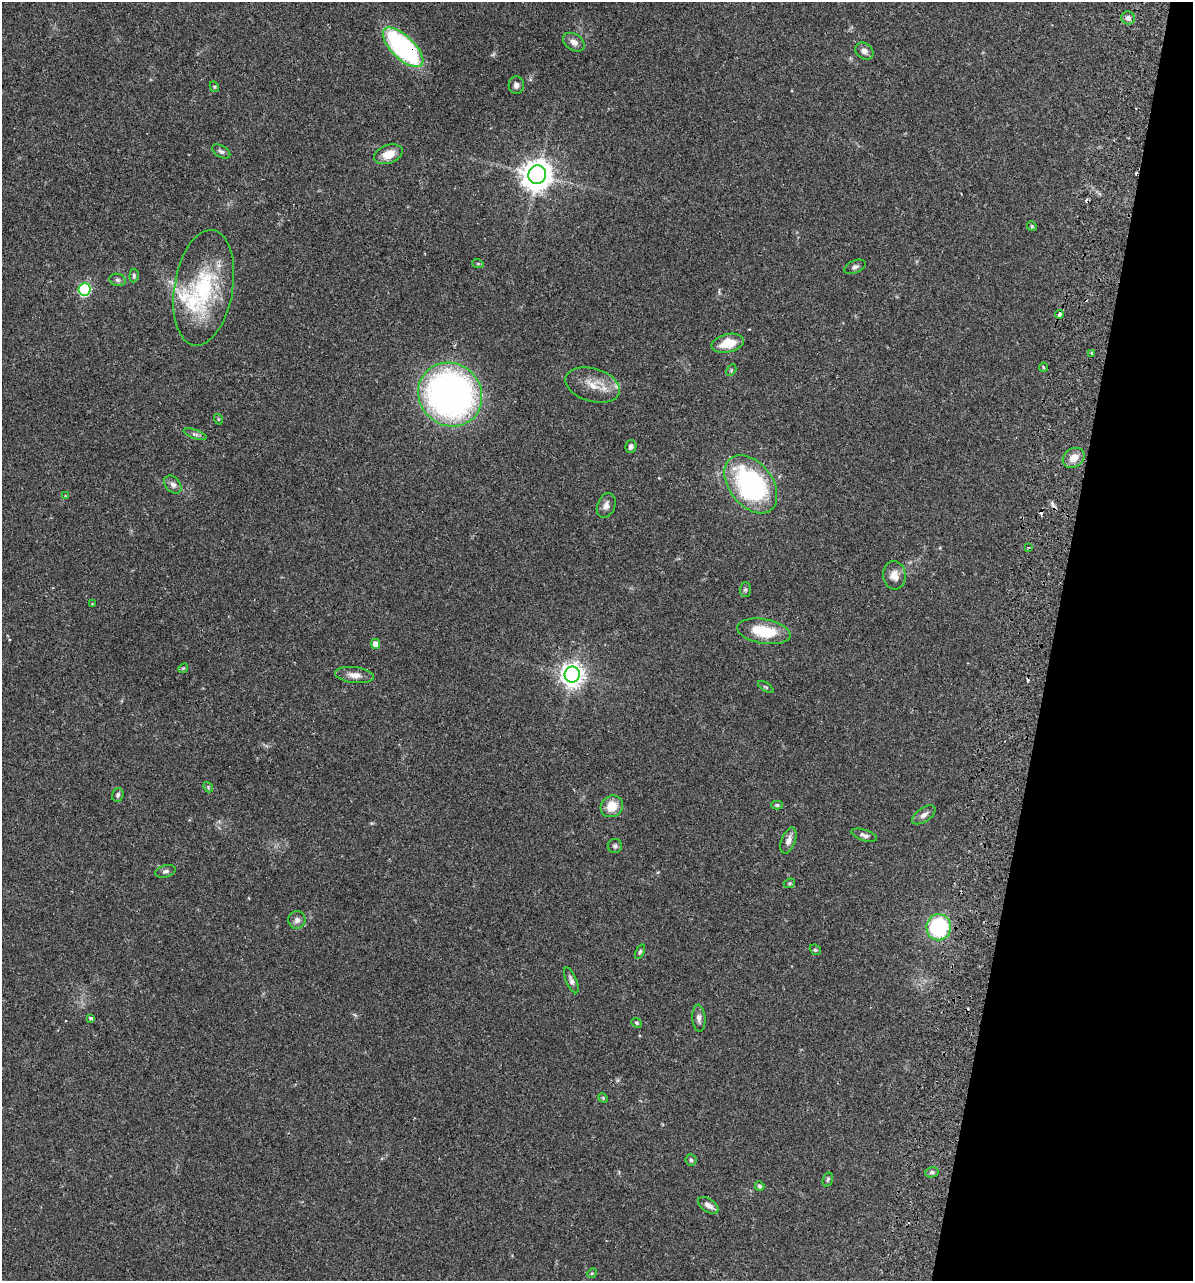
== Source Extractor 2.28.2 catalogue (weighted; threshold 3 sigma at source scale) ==
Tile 8 of 4 x 4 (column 4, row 2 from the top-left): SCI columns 3756-4946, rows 2582-3860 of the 5251 x 5158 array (HDU 1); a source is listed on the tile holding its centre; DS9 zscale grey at full resolution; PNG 1195 x 1283 px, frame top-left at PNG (2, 2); each listed source drawn as its Kron ellipse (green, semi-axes under 4 px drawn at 4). Shown black and unused: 12% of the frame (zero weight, under 2 of 3 exposures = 3% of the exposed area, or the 3 px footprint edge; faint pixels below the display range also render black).
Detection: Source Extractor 2.28.2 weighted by HDU 2 'WHT'; one run over the whole footprint, this tile lists its part. Background 0.0649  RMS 0.005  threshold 0.0226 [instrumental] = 3 sigma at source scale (4.5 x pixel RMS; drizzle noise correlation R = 1.50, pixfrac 1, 0.05/0.05 arcsec/px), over >= 5 px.
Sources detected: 75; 1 too faint to see at this stretch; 6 cosmic-ray / hot-pixel residue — neither listed nor drawn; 2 inside a brighter listed object's ellipse — not listed separately; the other 66 listed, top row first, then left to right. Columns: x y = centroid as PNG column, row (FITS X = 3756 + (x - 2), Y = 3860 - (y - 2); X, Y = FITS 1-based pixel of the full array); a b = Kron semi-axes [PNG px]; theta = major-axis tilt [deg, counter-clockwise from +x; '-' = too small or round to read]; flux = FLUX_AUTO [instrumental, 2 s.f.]
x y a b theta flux
1128 18 7 6 - 1.6
574 42 12 8 -33 2.9
403 47 26 11 -44 92
864 51 10 7 -37 2.5
516 85 8 7 - 2.1
214 87 5 4 - 0.55
221 151 10 5 -30 1.3
388 154 15 9 20 6.8
537 175 9 9 - 740
1032 226 5 4 - 0.64
478 264 6 3 -19 0.54
855 267 11 6 23 1.6
134 276 7 4 85 0.84
118 280 8 6 -15 1.2
204 288 58 29 81 47
84 289 6 6 - 67
1059 314 4 3 - 3.5
728 343 16 9 13 9.6
1092 353 3 2 - 0.55
1043 367 4 4 - 0.54
731 370 6 4 61 0.59
593 385 28 16 -16 9.6
450 394 33 31 -43 210
218 419 5 3 - 0.45
195 434 12 4 -19 1.5
631 446 6 5 - 1.8
1074 458 12 9 37 5
173 484 10 7 -48 2.1
751 484 33 21 -52 88
65 496 4 3 - 0.34
606 505 13 9 68 2.7
1028 547 3 2 - 0.38
894 575 14 11 -83 4.7
745 589 7 5 89 0.88
92 604 4 4 - 0.39
764 631 27 12 -10 18
375 644 5 4 - 3.6
183 668 5 4 - 0.56
354 675 19 8 -7 3.8
572 675 8 7 - 400
766 687 9 3 -33 0.61
208 787 5 4 - 0.62
118 795 7 5 71 1.2
777 805 6 4 -1 0.69
612 806 12 10 36 8.3
924 815 13 7 35 2.3
864 835 13 5 -17 1.8
788 841 13 7 69 2.9
615 846 7 7 - 1.3
165 871 10 6 16 1.5
789 883 6 4 22 0.63
297 920 9 8 - 2.3
939 927 13 12 - 46
815 950 6 5 - 0.77
640 952 8 4 65 0.8
571 980 14 5 -67 1.7
91 1018 4 3 - 1.2
699 1018 13 6 -86 2.3
636 1023 6 4 -41 0.69
603 1098 5 4 - 0.46
691 1160 6 5 - 1.1
932 1172 7 5 13 1.1
828 1179 7 5 73 0.85
760 1186 5 4 - 0.86
708 1205 12 6 -34 2.8
592 1273 5 4 - 0.58
Overlapping masked pixels (flux is a lower limit): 2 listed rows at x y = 403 47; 1059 314